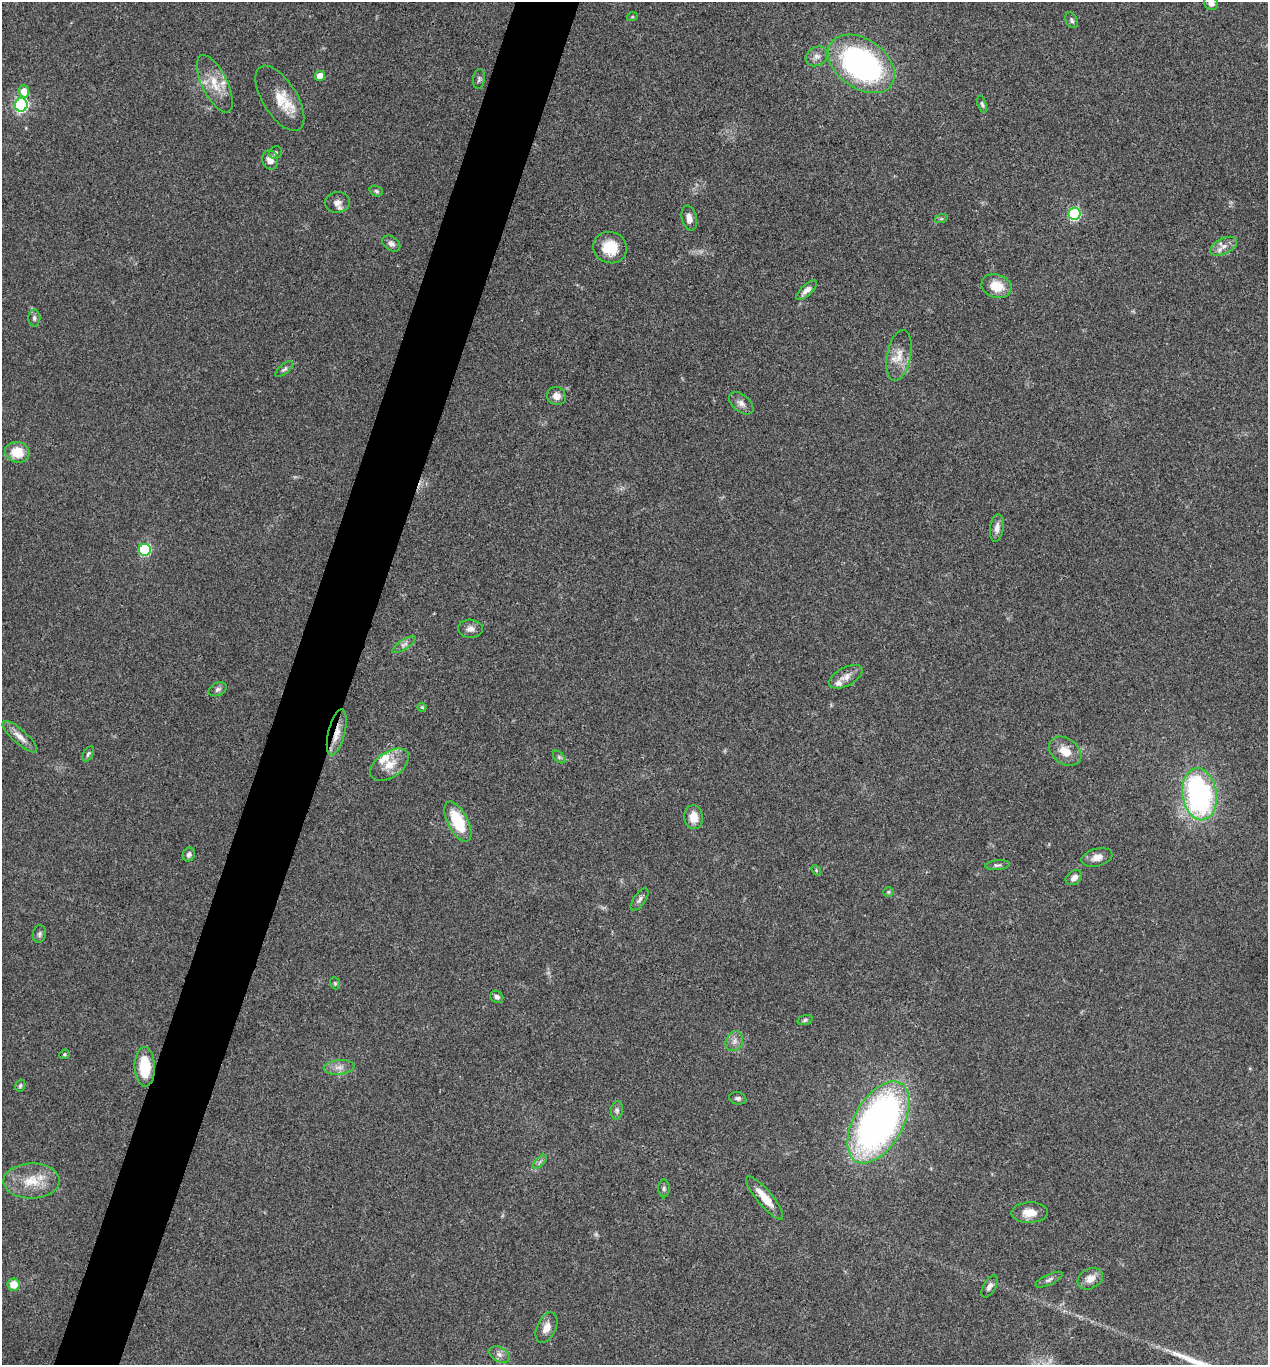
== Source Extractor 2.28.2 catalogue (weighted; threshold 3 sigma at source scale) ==
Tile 7 of 4 x 4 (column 3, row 2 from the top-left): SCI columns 2671-3936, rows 2732-4094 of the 5470 x 5459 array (HDU 1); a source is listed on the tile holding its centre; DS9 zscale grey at full resolution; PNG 1270 x 1367 px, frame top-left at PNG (2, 2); each listed source drawn as its Kron ellipse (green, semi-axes under 4 px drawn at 4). Shown black and unused: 5% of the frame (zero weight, under 3 of 4 exposures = <1% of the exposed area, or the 3 px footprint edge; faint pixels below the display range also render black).
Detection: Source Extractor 2.28.2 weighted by HDU 2 'WHT'; one run over the whole footprint, this tile lists its part. Background 0.0608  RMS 0.0055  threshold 0.0247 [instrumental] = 3 sigma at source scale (4.5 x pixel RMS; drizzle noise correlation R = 1.50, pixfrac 1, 0.05/0.05 arcsec/px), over >= 5 px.
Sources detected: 81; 1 too faint to see at this stretch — neither listed nor drawn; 4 inside a brighter listed object's ellipse — not listed separately; the other 76 listed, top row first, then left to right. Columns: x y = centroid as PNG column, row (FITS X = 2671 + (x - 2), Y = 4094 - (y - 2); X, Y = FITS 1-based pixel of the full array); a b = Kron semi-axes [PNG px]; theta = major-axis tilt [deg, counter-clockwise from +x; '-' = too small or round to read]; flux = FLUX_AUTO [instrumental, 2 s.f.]
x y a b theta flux
1211 3 7 6 - 2.7
632 17 5 3 - 0.54
1072 20 8 6 -60 1.3
817 56 11 9 29 3.2
861 64 37 24 -35 150
320 76 5 5 - 8.7
479 79 10 5 82 1.4
215 84 31 12 -64 12
24 91 6 5 - 7.5
280 98 37 17 -58 13
982 104 8 4 -73 1.1
21 105 6 6 - 110
275 153 7 6 - 1
270 160 10 7 -75 4.6
376 191 7 5 -19 1
337 202 12 10 8 3.3
1074 214 6 6 - 58
689 218 13 7 -78 3.6
941 219 6 4 18 0.84
391 244 10 6 -37 2.2
1224 246 14 7 26 3.9
610 248 17 15 -20 14
996 286 15 11 -18 11
807 290 13 5 43 3.5
34 318 8 6 -89 1.5
899 355 26 12 79 8.7
284 369 11 5 41 1.4
556 396 10 9 - 4
741 403 14 8 -40 3.2
17 452 12 10 -14 12
997 528 14 7 81 3.2
145 550 6 6 - 55
470 629 12 9 -4 2.9
404 644 13 4 33 2.1
846 677 18 9 29 4.9
218 689 9 6 25 1.8
422 707 4 4 - 0.68
337 732 23 8 76 6.9
20 737 22 7 -41 4.9
1065 751 18 12 -37 8.3
88 754 8 5 60 1.2
559 757 7 4 -45 1
389 765 22 12 34 9.3
1200 794 26 17 -82 120
694 817 12 9 -87 7.1
458 822 22 10 -63 22
189 854 7 6 - 1.8
1097 857 16 9 15 4.1
997 865 12 5 6 1.5
816 870 5 4 - 0.69
1074 878 9 6 37 2.7
888 892 5 5 - 0.76
640 899 13 6 55 2.1
39 934 9 6 81 1.4
335 983 6 4 -69 0.77
497 997 7 5 -32 1.8
805 1020 8 4 17 1.1
734 1041 10 8 62 3
64 1054 5 4 - 0.8
145 1067 20 10 -88 20
339 1067 15 7 6 3.7
20 1086 6 4 73 0.86
738 1098 8 6 -12 1.4
617 1110 9 6 81 1.6
878 1122 45 24 60 240
540 1162 9 3 45 1.2
31 1181 28 17 1 15
664 1188 9 6 90 1.4
765 1198 27 7 -50 10
1030 1213 18 10 2 7.3
1090 1279 13 10 29 5
1049 1280 15 5 25 1.8
14 1284 6 6 - 7.6
989 1287 12 6 60 2.6
546 1328 16 9 65 4.9
499 1354 11 7 -28 2.7
Overlapping masked pixels (flux is a lower limit): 1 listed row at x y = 337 732
Isophote crosses this tile's border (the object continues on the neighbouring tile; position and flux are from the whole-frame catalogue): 1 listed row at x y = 1211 3